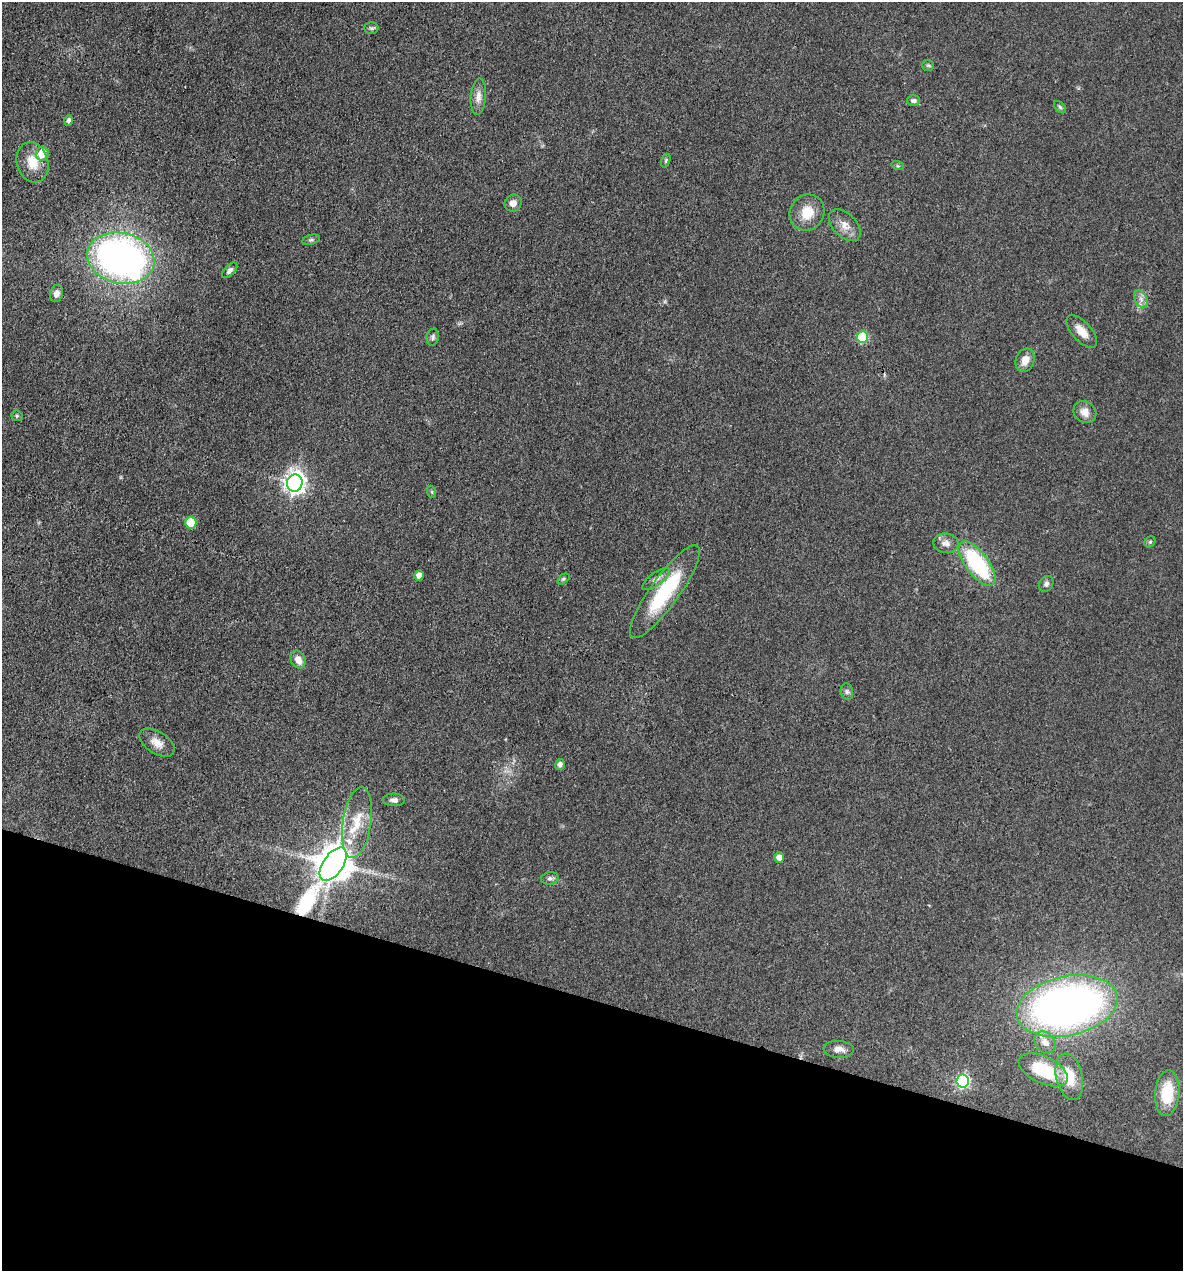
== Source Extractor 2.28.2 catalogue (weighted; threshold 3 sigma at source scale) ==
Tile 15 of 4 x 4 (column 3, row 4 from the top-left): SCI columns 2609-3789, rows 2-1270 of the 5096 x 5079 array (HDU 1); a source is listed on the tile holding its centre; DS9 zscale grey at full resolution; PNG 1185 x 1273 px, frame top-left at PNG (2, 2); each listed source drawn as its Kron ellipse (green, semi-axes under 4 px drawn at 4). Shown black and unused: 21% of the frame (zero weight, under 3 of 4 exposures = <1% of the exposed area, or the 3 px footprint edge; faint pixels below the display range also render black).
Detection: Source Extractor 2.28.2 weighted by HDU 2 'WHT'; one run over the whole footprint, this tile lists its part. Background 0.0807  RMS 0.0067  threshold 0.03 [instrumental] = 3 sigma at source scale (4.5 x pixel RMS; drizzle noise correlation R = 1.50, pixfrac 1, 0.05/0.05 arcsec/px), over >= 5 px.
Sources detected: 52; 1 inside a brighter object's white glare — neither listed nor drawn; the other 51 listed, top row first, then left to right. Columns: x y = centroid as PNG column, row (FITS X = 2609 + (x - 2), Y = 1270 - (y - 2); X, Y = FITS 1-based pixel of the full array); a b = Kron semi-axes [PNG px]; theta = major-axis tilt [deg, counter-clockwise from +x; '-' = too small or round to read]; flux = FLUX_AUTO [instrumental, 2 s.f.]
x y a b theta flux
371 28 7 5 -1 1.4
928 65 6 5 - 1.1
478 97 18 7 86 5.3
914 101 6 5 - 2.2
1060 107 7 4 -46 1.1
69 121 5 4 - 1.9
42 153 7 6 - 14
666 161 7 4 71 1
33 162 20 15 -75 12
898 166 6 4 -17 0.91
513 203 9 8 - 4.2
807 212 18 17 - 13
845 225 19 11 -45 7.1
311 240 9 5 13 1.4
121 258 34 25 -12 280
230 270 9 5 45 2.2
56 294 9 6 76 3.6
1141 299 9 6 -66 2.8
1082 331 20 9 -48 7.7
433 337 8 6 80 1.7
862 337 6 5 - 37
1025 360 12 9 68 6.5
1085 412 12 10 -40 5.7
17 416 6 5 - 1.1
295 483 8 7 - 390
432 492 6 4 -72 0.89
191 523 6 5 - 24
1150 542 6 5 - 0.96
946 543 13 9 -7 4
977 564 26 11 -53 64
419 575 5 5 - 5.2
563 579 7 4 37 1
656 579 16 6 36 3.6
1046 584 8 6 56 2
665 592 56 14 54 50
298 660 9 7 -66 5.7
847 692 8 6 -76 1.8
157 743 20 11 -33 6.7
560 764 5 5 - 2.8
394 800 11 6 -2 2.7
357 823 36 14 81 20
779 857 5 5 - 4.9
333 864 19 10 55 1800
550 878 9 6 8 2
1067 1006 51 29 12 410
1045 1042 12 9 -51 5.7
839 1049 15 8 -3 4.6
1043 1070 26 13 -25 33
1069 1077 24 13 -77 16
963 1081 6 6 - 100
1167 1093 23 12 86 24
Overlapping masked pixels (flux is a lower limit): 1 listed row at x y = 333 864